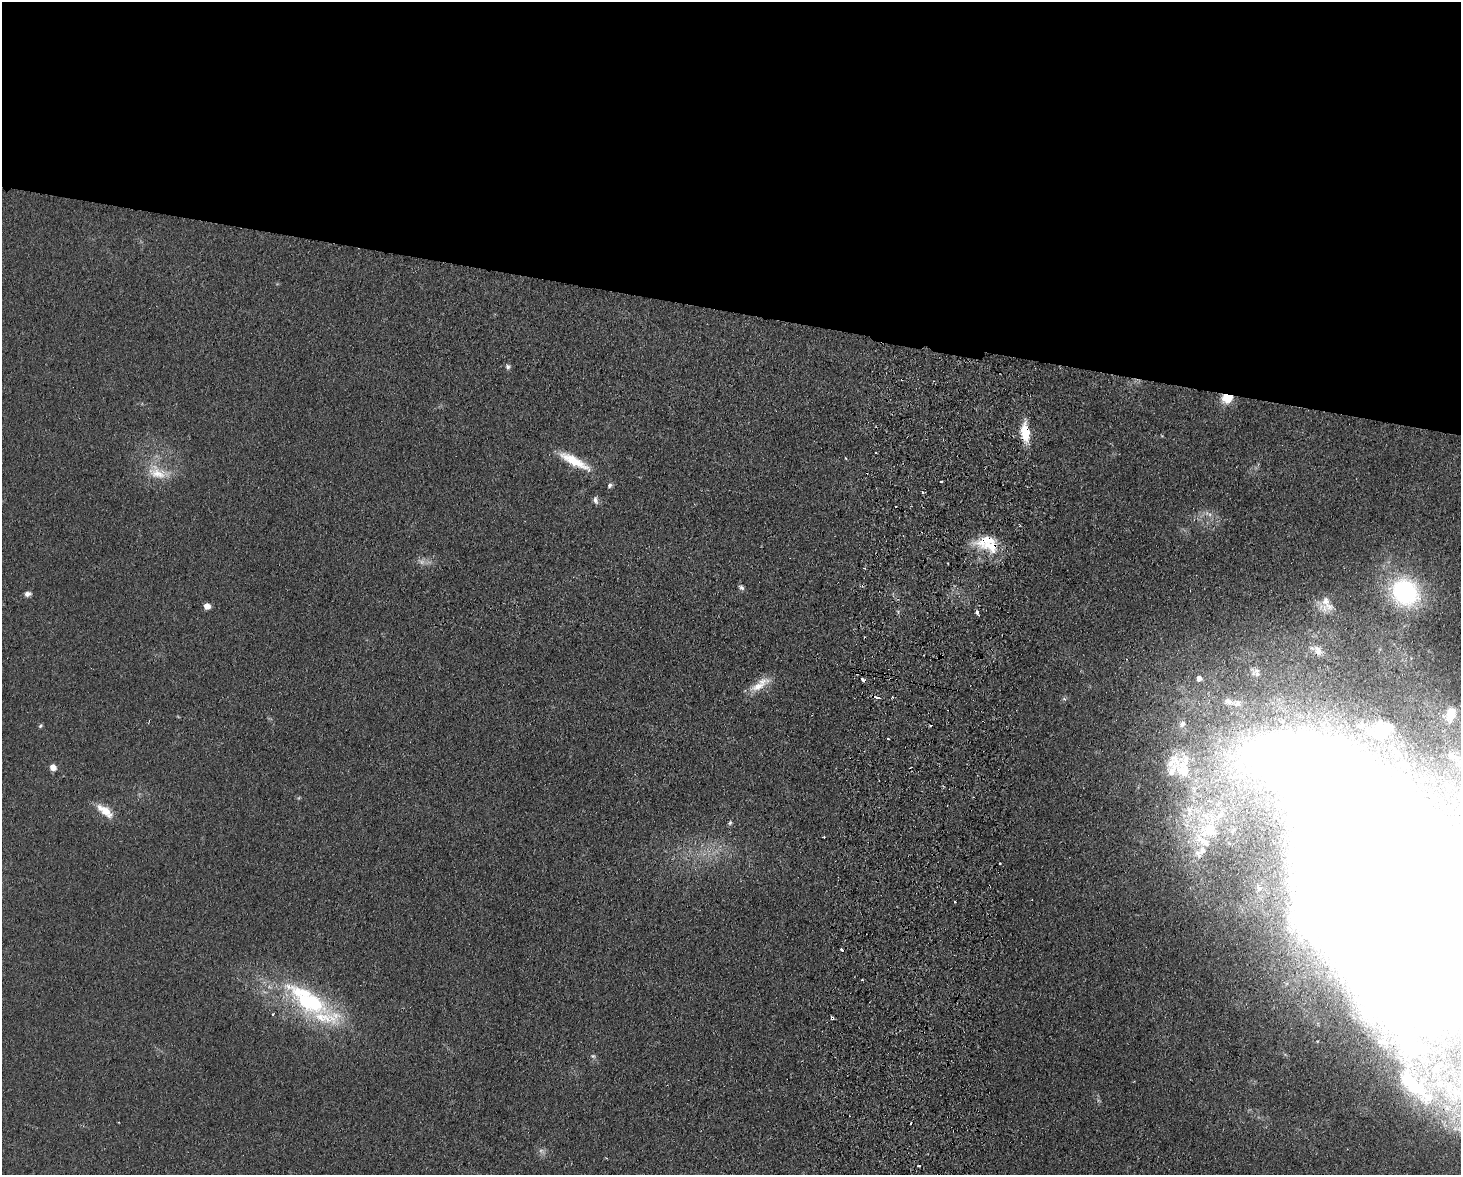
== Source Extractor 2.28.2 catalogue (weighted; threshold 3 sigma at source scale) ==
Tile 2 of 3 x 4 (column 2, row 1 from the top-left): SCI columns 1629-3087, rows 3527-4699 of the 4830 x 4709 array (HDU 1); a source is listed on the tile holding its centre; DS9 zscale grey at full resolution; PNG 1463 x 1177 px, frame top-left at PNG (2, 2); no overlay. Shown black and unused: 26% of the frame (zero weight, under 2 of 3 exposures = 3% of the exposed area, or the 3 px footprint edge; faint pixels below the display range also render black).
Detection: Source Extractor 2.28.2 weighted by HDU 2 'WHT'; one run over the whole footprint, this tile lists its part. Background 0.0735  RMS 0.009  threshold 0.0406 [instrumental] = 3 sigma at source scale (4.5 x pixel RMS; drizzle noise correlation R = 1.50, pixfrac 1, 0.05/0.05 arcsec/px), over >= 5 px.
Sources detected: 75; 2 too faint to see at this stretch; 3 inside a brighter object's white glare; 13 cosmic-ray / hot-pixel residue — not listed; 10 inside a brighter listed object's ellipse — not listed separately; the other 47 listed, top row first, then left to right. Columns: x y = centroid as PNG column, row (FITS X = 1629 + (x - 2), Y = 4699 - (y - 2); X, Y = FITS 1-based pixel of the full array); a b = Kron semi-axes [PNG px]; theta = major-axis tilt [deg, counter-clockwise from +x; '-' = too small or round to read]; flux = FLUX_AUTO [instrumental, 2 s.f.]
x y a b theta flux
508 367 7 5 -58 2.4
1227 398 13 10 12 17
1025 432 20 9 -84 25
875 453 3 2 - 1.2
845 458 4 2 - 0.69
574 461 45 11 -28 25
157 473 32 17 -22 25
941 481 3 3 - 1.7
610 485 7 5 48 2.2
923 492 4 3 - 1.3
595 500 10 6 -77 3.3
1210 514 7 6 - 3
992 546 45 14 -11 27
864 568 3 3 - 0.74
741 587 8 6 -41 2.5
1405 592 27 24 -43 130
27 594 7 5 2 4
1325 601 13 12 - 9.2
207 606 5 5 - 12
977 612 4 3 - 3.3
1318 650 14 10 -55 6.4
1257 673 13 7 -74 4
1199 678 6 6 - 6.5
863 680 4 3 - 4.3
760 685 32 10 34 15
876 697 6 3 -10 11
1228 701 16 9 -21 7.4
1451 714 16 9 77 11
149 722 5 2 - 0.86
1182 724 12 9 44 5.6
40 726 6 4 49 1.3
1383 729 35 21 24 38
1452 756 12 7 -17 3.5
53 767 6 6 - 6.6
1184 767 33 17 83 27
1460 795 10 9 - 5.9
105 811 24 9 -37 14
730 823 7 5 68 1.5
1211 832 37 15 -4 28
824 837 3 3 - 0.98
1203 850 11 8 69 5.1
1000 863 3 2 - 1.1
1400 911 204 110 -62 9000
842 950 3 3 - 2.9
310 1002 52 25 -19 95
273 1014 4 2 - 0.73
593 1056 7 6 - 1.9
Overlapping masked pixels (flux is a lower limit): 6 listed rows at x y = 1227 398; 1025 432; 992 546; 863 680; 876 697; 1400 911
Isophote crosses this tile's border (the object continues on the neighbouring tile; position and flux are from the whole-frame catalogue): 2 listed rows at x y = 1460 795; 1400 911